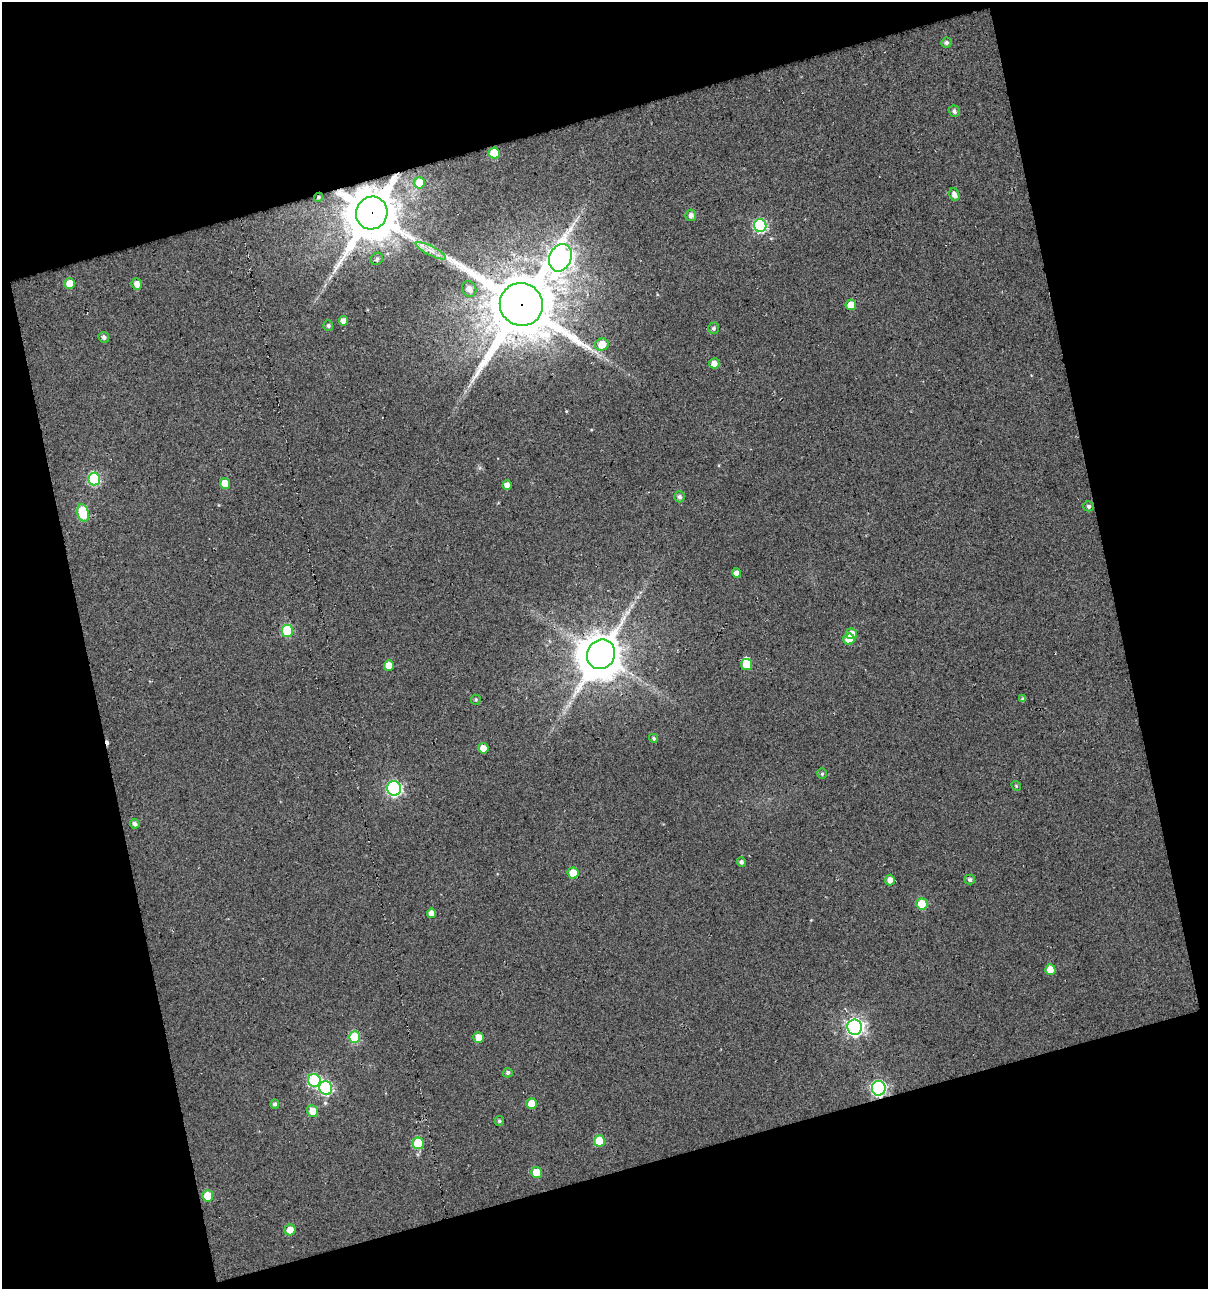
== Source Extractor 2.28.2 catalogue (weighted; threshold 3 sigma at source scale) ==
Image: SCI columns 23-1228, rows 1-1287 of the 1244 x 1287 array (HDU 1 of 3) = the unmasked area's bounding box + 8 px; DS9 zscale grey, full resolution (1 PNG px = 1 image px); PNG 1210 x 1291 px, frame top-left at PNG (2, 2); each listed source drawn as its Kron ellipse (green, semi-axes under 4 px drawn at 4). Shown black and unused: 33% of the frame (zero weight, under 3 of 5 exposures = <1% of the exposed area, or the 3 px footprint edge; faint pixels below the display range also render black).
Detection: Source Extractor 2.28.2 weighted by HDU 2 'WHT'. Background 0.0131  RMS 0.025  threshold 0.114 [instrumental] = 3 sigma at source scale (4.5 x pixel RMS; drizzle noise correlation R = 1.50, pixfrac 1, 0.0396/0.0396 arcsec/px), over >= 5 px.
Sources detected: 70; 2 inside a brighter object's white glare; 1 cosmic-ray / hot-pixel residue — neither listed nor drawn; the other 67 listed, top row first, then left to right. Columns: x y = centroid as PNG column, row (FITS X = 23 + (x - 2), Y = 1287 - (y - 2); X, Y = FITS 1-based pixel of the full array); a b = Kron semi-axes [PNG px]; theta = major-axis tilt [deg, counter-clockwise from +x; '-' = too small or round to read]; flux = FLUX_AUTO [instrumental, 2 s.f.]
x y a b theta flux
946 43 5 5 - 6.8
954 111 6 5 - 8.1
494 153 5 5 - 98
419 183 6 5 - 36
954 195 6 5 - 14
319 197 5 4 - 4.3
372 213 16 15 - 14000
691 215 6 5 - 11
760 226 6 6 - 320
431 251 17 4 -27 18
560 258 14 10 67 1700
377 259 7 5 38 5.8
70 284 5 5 - 48
137 284 6 5 - 17
469 289 8 7 - 14
521 304 22 21 - 21000
851 305 5 5 - 44
343 321 5 4 - 16
328 325 5 5 - 5.6
714 328 6 5 - 6
104 337 5 5 - 7.4
602 344 7 6 - 42
714 363 5 5 - 20
94 479 6 6 - 240
225 484 5 5 - 49
507 485 5 4 - 19
679 497 5 5 - 7.9
1088 506 5 5 - 6.4
83 513 9 6 -74 110
736 573 4 4 - 14
287 631 6 5 - 160
852 634 6 5 - 28
849 639 5 5 - 48
601 654 15 13 59 8300
747 664 5 5 - 41
389 665 5 5 - 32
1023 699 4 4 - 5.5
476 700 5 5 - 3.9
654 738 4 4 - 5
483 748 5 5 - 27
822 774 5 4 - 3.6
1016 786 5 4 - 3.1
394 788 7 7 - 500
135 824 5 4 - 9.3
741 862 5 4 - 7.1
573 873 5 5 - 46
970 879 5 5 - 6.4
890 880 5 5 - 16
922 904 5 5 - 84
431 913 5 4 - 17
1050 970 5 5 - 34
855 1027 7 7 - 930
355 1037 6 5 - 140
479 1037 5 5 - 30
508 1073 5 4 - 6.1
314 1080 6 6 - 250
326 1088 7 6 - 320
879 1088 7 7 - 520
275 1104 4 4 - 6.3
532 1104 5 5 - 42
313 1111 6 5 - 32
499 1121 5 4 - 5.1
599 1141 5 5 - 73
418 1143 6 5 - 120
536 1172 5 5 - 55
208 1196 5 5 - 58
290 1230 5 5 - 23
Overlapping masked pixels (flux is a lower limit): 4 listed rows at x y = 319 197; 372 213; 521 304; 879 1088